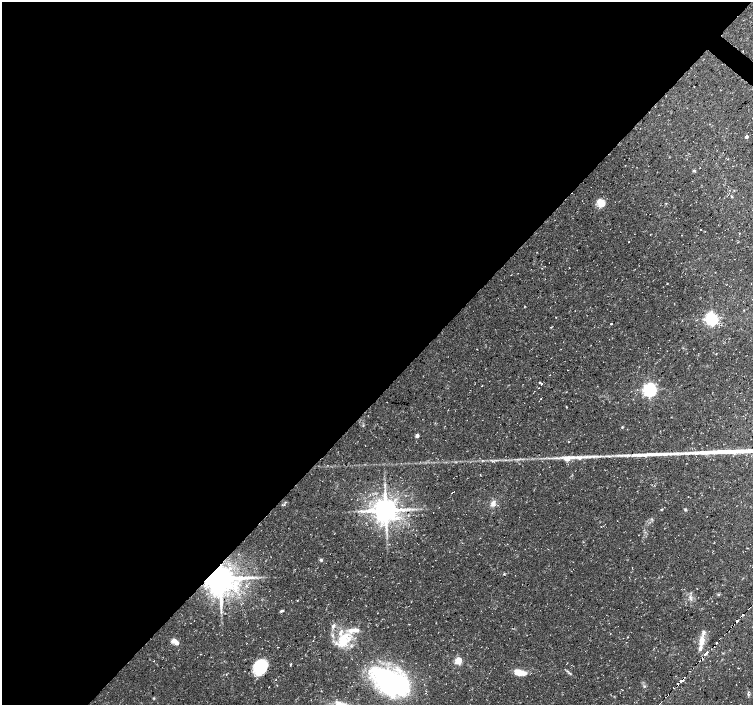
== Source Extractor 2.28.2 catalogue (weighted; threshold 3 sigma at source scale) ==
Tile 5 of 4 x 4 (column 1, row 2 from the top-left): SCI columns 1-1502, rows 2984-4389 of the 6017 x 6032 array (HDU 1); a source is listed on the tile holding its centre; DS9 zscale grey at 2 x 2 block average (1 PNG px = mean of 2 x 2 image px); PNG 755 x 707 px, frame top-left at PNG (2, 2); no overlay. Shown black and unused: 56% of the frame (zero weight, under 3 of 4 exposures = <1% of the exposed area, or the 3 px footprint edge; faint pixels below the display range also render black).
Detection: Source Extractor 2.28.2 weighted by HDU 2 'WHT'; one run over the whole footprint, this tile lists its part. Background 0.0319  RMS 0.0029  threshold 0.013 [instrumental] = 3 sigma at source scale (4.5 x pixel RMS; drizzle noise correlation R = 1.50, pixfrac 1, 0.0396/0.0396 arcsec/px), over >= 5 px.
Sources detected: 81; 4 cosmic-ray / hot-pixel residue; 1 long thin detection or spike segment (spike, bleed or trail) — not listed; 10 inside a brighter listed object's ellipse — not listed separately; the other 66 listed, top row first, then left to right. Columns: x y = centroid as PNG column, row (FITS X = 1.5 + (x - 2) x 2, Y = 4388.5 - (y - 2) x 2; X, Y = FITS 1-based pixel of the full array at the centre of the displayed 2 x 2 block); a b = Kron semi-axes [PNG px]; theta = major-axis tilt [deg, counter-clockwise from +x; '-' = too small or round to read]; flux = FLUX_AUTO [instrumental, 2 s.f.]
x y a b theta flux
746 137 3 3 - 1.5
694 171 4 3 - 0.8
732 197 2 2 - 2
601 203 10 7 -47 8.3
700 230 2 2 - 0.46
650 234 2 2 - 0.25
682 235 2 2 - 0.39
628 242 2 2 - 0.78
667 283 2 2 - 1.4
525 306 2 2 - 0.35
610 311 2 2 - 0.37
711 319 4 4 - 200
611 324 2 2 - 8.8
591 345 2 2 - 0.31
716 354 2 2 - 0.37
568 370 2 2 - 0.56
550 375 2 2 - 0.66
541 384 2 2 - 2.2
481 386 2 2 - 0.4
539 388 2 2 - 1.3
649 390 4 4 - 210
566 392 2 2 - 0.26
541 399 2 2 - 1.8
622 427 3 3 - 0.52
417 436 3 3 - 4.2
365 446 2 2 - 0.26
579 457 11 5 -2 4.1
567 459 10 6 -3 6.1
483 460 2 2 - 1.3
505 460 3 2 - 0.52
493 461 5 2 - 0.92
453 491 2 2 - 0.9
452 493 2 2 - 1.3
493 503 7 6 - 3.5
386 510 6 6 - 1200
685 510 4 3 - 0.72
747 548 2 2 - 0.41
321 560 4 4 - 1
220 579 7 7 - 1700
247 586 4 3 - 1
718 594 3 2 - 0.65
690 598 7 3 -62 1.5
297 600 3 2 - 0.3
221 609 5 2 - 1
281 611 4 3 - 0.98
737 621 2 2 - 500
333 626 6 4 68 1.7
355 630 17 6 12 6.4
720 638 2 2 - 0.65
343 639 10 9 - 13
174 641 8 5 -9 3.9
702 641 13 7 81 6.6
717 643 3 2 - 70
706 653 5 2 - 1500
154 661 2 2 - 0.24
458 661 3 3 - 30
260 667 14 12 67 28
520 673 13 6 -9 9.2
570 673 5 2 - 0.92
276 680 2 2 - 0.49
681 680 3 2 - 94
391 682 39 22 -26 120
678 683 2 2 - 350
269 687 2 2 - 0.83
748 694 7 3 -85 1.4
154 698 4 2 - 0.5
Overlapping masked pixels (flux is a lower limit): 2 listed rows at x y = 220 579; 681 680
Isophote crosses this tile's border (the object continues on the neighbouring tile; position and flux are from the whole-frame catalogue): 1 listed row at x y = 391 682
Diffuse or blended objects may show on this block-average render without a row.